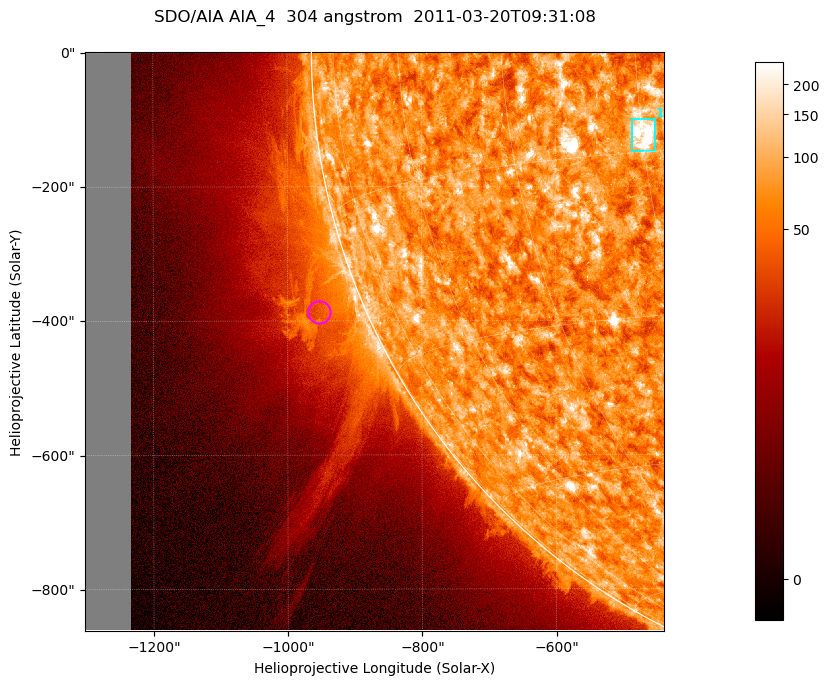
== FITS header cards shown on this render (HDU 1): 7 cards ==
TELESCOP= 'SDO/AIA '           / For AIA: SDO/AIA
INSTRUME= 'AIA_4   '           / For AIA: AIA_ATA1, AIA_ATA2, AIA_ATA3 or AIA_AT
WAVELNTH=                  304 / [angstrom] Wavelength
WAVEUNIT= 'angstrom'           / Wavelength unit: angstrom
DATE-OBS= '2011-03-20T09:31:08.123' / [ISO] Date when observation started; ISO 8
CTYPE1  = 'HPLN-TAN'           / CTYPE1; Typically HPLN
CTYPE2  = 'HPLT-TAN'           / CTYPE2; Typically HPLT

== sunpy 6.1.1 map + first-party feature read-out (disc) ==
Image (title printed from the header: SDO/AIA AIA_4  304 angstrom  2011-03-20T09:31:08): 1438 x 1438 px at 0.6 arcsec/px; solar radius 964 arcsec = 1605 px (partial field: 11% of the solar disc is inside the frame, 43% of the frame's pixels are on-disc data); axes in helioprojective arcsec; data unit not stated in the header (colour bar unlabelled)
Orientation: roll -0.132 deg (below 1 deg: not rotated)
Missing data: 7.9% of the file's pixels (0.0% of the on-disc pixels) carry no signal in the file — blank (NaN) pixels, whole columns, Tx -1302..-1232 arcsec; drawn neutral grey and excluded from every search
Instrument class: DISC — disc imager (sunpy class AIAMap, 304 A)
Bright regions (active regions / flare kernels): reference = the on-disc median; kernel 13 px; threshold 5 sigma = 114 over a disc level ~72.6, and >= 1.15x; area >= 2067 px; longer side >= 17 px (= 10 arcsec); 1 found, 1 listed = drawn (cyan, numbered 1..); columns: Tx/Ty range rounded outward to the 2 arcsec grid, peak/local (2 s.f.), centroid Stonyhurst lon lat
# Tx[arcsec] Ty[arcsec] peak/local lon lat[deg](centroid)
1 -486..-450 -148..-100 7.7 -30 -13
Off-limb structures (1.02-1.3 R_sun): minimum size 400 px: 3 found; the strongest spans PA ~95..125 deg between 1.02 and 1.3 R_sun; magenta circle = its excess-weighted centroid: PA ~110 deg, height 1.07 R_sun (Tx ~-954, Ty ~-388 arcsec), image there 2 x the reference